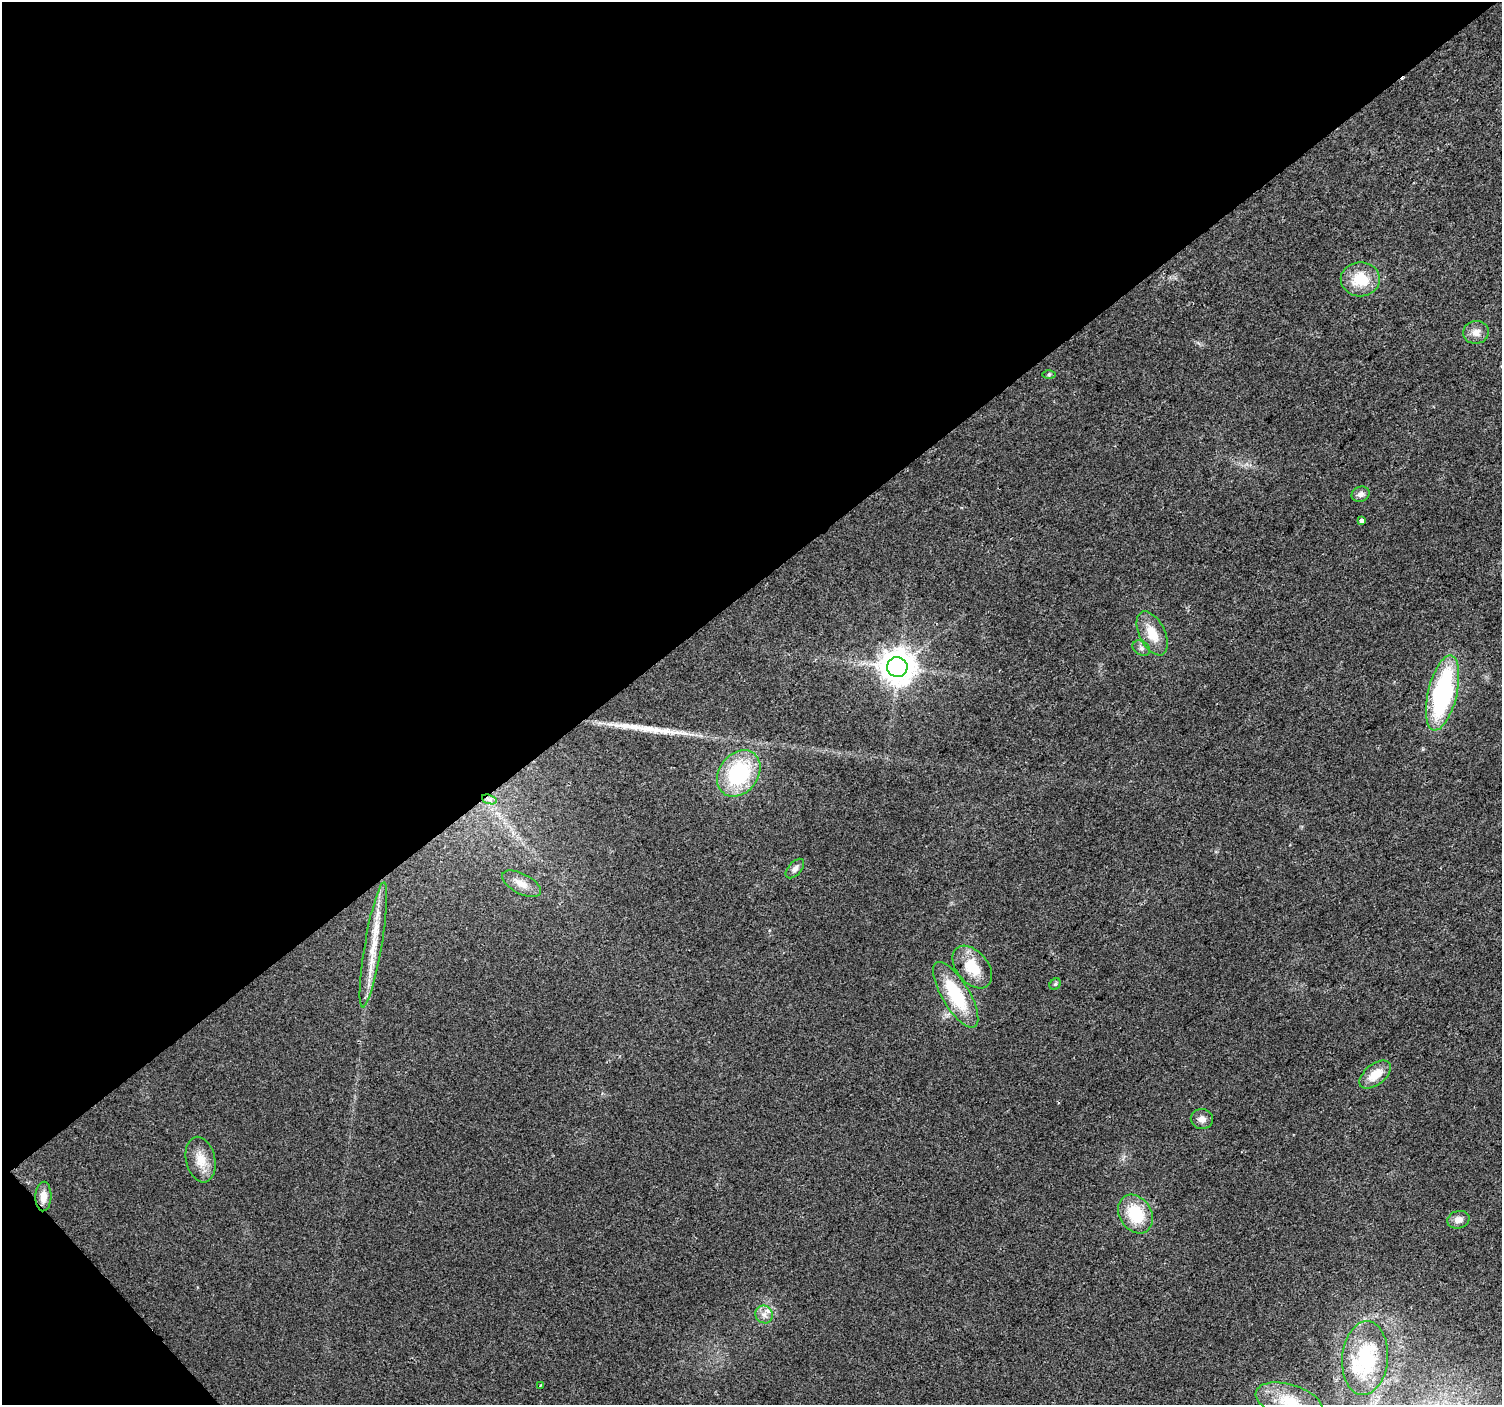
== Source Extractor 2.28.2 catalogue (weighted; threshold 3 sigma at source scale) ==
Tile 5 of 4 x 4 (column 1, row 2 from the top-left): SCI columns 5-1504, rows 3012-4414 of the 6004 x 5959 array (HDU 1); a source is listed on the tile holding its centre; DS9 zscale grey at full resolution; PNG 1504 x 1407 px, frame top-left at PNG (2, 2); each listed source drawn as its Kron ellipse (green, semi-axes under 4 px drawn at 4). Shown black and unused: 43% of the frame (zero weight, under 2 of 3 exposures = <1% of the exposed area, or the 3 px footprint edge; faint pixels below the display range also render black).
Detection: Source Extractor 2.28.2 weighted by HDU 2 'WHT'; one run over the whole footprint, this tile lists its part. Background 0.023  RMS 0.0061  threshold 0.0276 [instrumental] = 3 sigma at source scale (4.5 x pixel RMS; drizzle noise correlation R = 1.50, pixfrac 1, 0.0396/0.0396 arcsec/px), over >= 5 px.
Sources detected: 30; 1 cosmic-ray / hot-pixel residue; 1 long thin detection or spike segment (spike, bleed or trail) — neither listed nor drawn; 1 inside a brighter listed object's ellipse — not listed separately; the other 27 listed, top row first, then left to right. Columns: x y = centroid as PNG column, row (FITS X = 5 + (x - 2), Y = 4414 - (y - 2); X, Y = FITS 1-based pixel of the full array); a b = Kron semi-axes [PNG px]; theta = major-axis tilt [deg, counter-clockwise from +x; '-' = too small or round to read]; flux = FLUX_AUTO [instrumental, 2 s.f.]
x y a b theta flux
1360 279 19 17 -1 19
1476 332 13 11 7 5
1049 374 6 4 1 0.85
1361 494 9 7 21 2.8
1361 520 4 3 - 19
1152 633 24 13 -63 12
1141 648 9 6 -33 2.1
897 667 10 10 - 1200
1443 693 38 14 77 97
739 773 25 19 52 54
489 799 8 4 -18 2
795 868 12 6 48 2.7
521 884 21 10 -28 6.7
373 945 63 8 80 19
972 967 24 16 -50 17
1055 984 6 5 - 1
956 995 37 13 -59 35
1375 1075 18 10 39 11
1202 1119 11 10 - 3.7
201 1160 23 14 -78 11
43 1196 15 8 87 6
1135 1214 20 16 -58 25
1458 1220 11 8 16 4.2
764 1314 9 8 - 3.4
1365 1358 37 23 85 47
540 1385 3 2 - 1.2
1289 1401 34 17 -16 20
Isophote crosses this tile's border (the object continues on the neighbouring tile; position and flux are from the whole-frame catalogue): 1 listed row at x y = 1289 1401